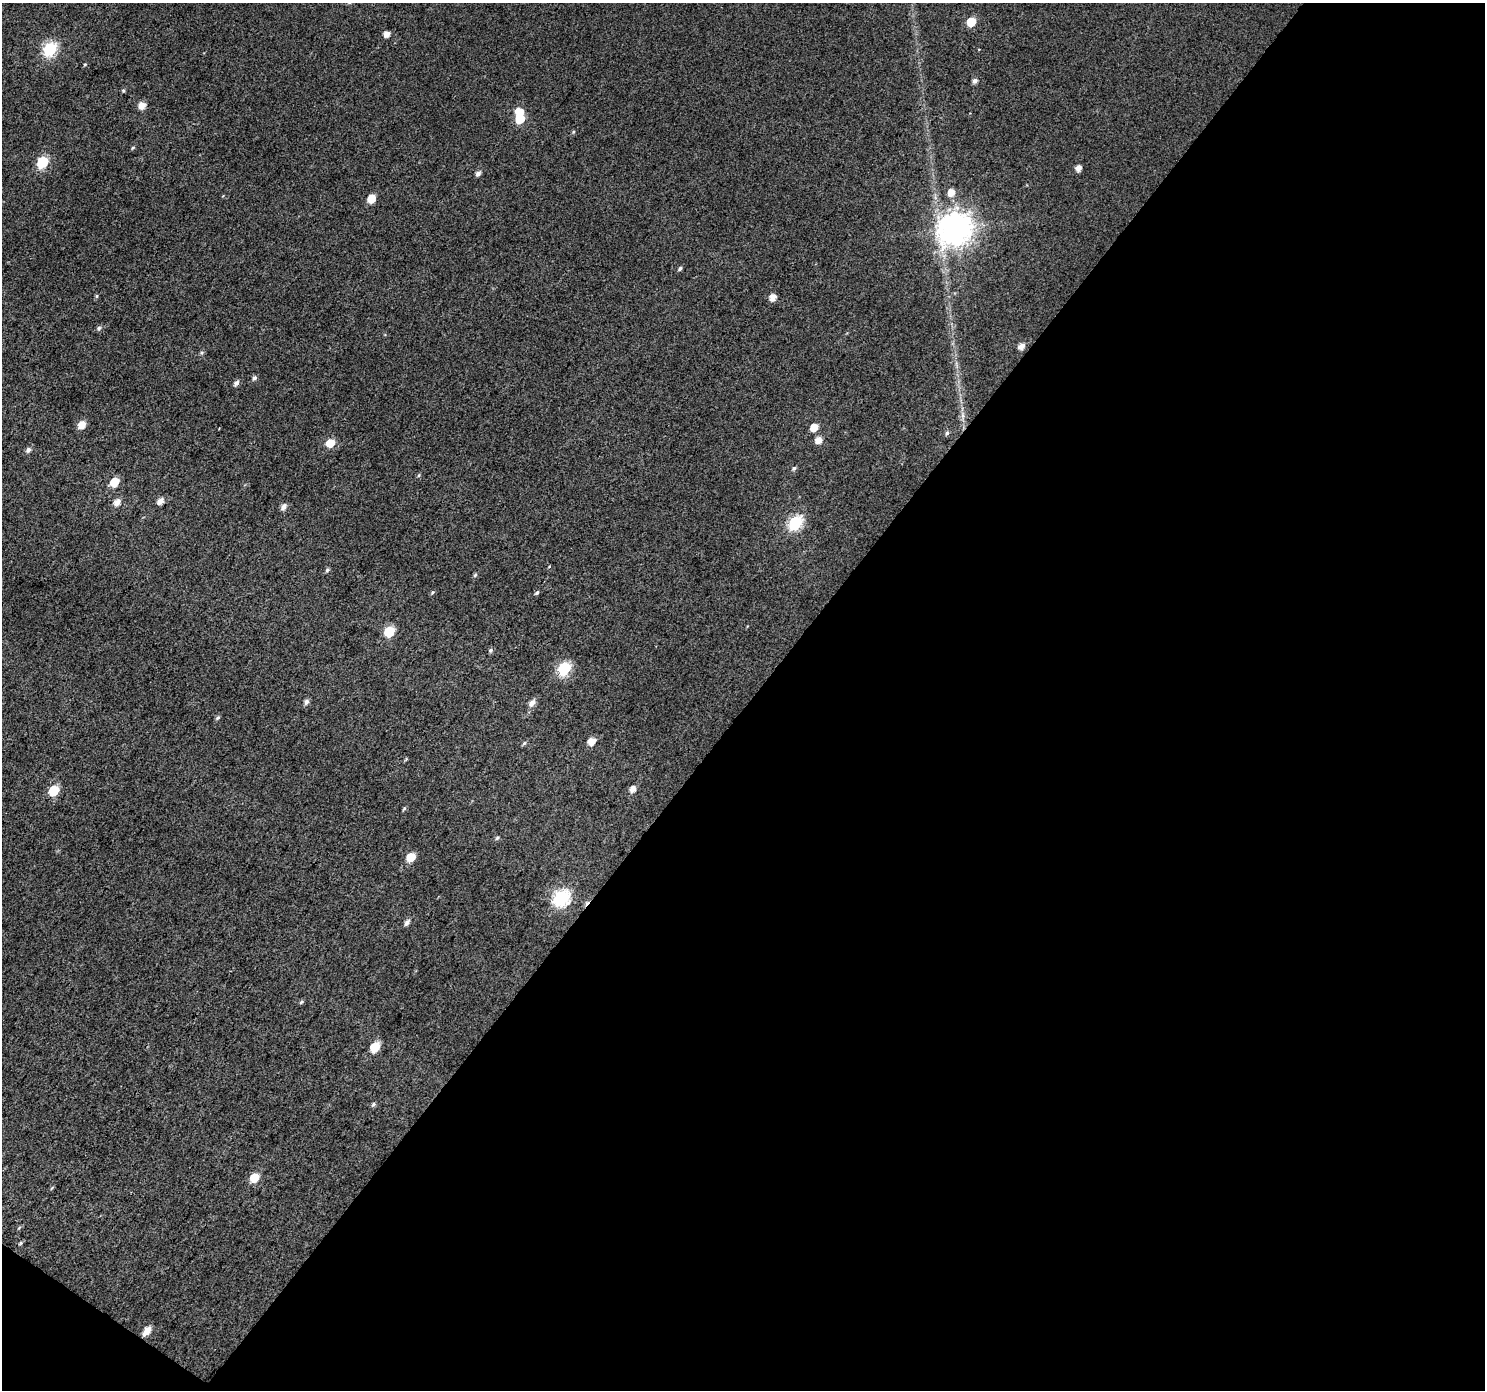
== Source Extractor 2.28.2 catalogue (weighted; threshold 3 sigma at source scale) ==
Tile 4 of 2 x 2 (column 2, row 2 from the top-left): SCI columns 1485-2967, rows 116-1503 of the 2968 x 2988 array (HDU 1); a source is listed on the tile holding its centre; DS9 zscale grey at full resolution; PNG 1487 x 1392 px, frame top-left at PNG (2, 3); no overlay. Shown black and unused: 50% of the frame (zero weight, under 3 of 4 exposures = <1% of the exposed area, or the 3 px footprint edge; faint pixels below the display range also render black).
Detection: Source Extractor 2.28.2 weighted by HDU 2 'WHT'; one run over the whole footprint, this tile lists its part. Background 0.016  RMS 0.011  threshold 0.0503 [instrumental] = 3 sigma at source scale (4.5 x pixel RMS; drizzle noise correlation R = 1.50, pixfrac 1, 0.0396/0.0396 arcsec/px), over >= 5 px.
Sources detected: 62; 1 inside a brighter object's white glare — not listed; the other 61 listed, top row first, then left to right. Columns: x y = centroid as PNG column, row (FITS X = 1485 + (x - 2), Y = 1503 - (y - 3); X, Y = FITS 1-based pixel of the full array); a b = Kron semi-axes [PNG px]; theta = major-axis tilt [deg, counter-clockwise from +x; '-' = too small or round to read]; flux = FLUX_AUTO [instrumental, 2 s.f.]
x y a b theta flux
971 22 6 5 - 27
386 34 5 5 - 7.4
50 49 7 6 - 130
85 64 5 3 - 1
975 81 6 5 - 3.9
123 90 6 3 -19 1.2
142 106 6 6 - 11
520 119 7 6 - 27
573 132 6 3 71 1.2
133 148 5 4 - 1.3
42 162 7 6 - 76
1078 168 5 5 - 7
478 173 6 5 - 3.8
951 193 7 6 - 10
371 198 6 5 - 18
956 228 11 10 - 1500
680 268 6 4 52 2.1
97 296 6 4 89 1.4
773 297 6 5 - 8.7
99 328 7 5 28 2.3
1021 346 6 5 - 6.7
254 378 6 5 - 2.6
236 383 7 5 50 3.9
963 416 7 4 -72 2.9
82 425 7 6 - 12
814 427 6 5 - 14
947 433 5 5 - 2.1
818 440 7 6 - 9.4
330 443 7 6 - 17
28 450 7 6 - 3.6
794 468 6 5 - 2.2
419 475 5 3 - 1.2
114 482 7 6 - 23
160 501 7 6 - 6.9
117 502 7 6 - 7.5
284 507 7 5 49 5.6
795 522 7 6 - 130
327 570 5 5 - 1.9
475 575 6 4 45 1.6
432 592 5 4 - 1.4
537 592 6 4 62 1.8
389 631 6 6 - 48
490 650 5 5 - 2
564 668 7 6 - 110
306 702 7 6 - 3.6
532 703 8 6 53 6.7
218 718 6 5 - 1.7
592 741 7 6 - 12
524 743 6 5 - 1.8
632 789 6 5 - 8.2
54 790 6 6 - 43
404 808 6 5 - 1.5
497 838 6 5 - 1.8
411 857 6 6 - 22
561 897 8 7 - 210
407 923 8 5 55 4
301 1002 6 4 45 1.6
375 1047 7 6 - 29
373 1104 7 5 49 2
254 1178 7 6 - 23
147 1331 10 5 52 11
Overlapping masked pixels (flux is a lower limit): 1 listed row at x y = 561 897